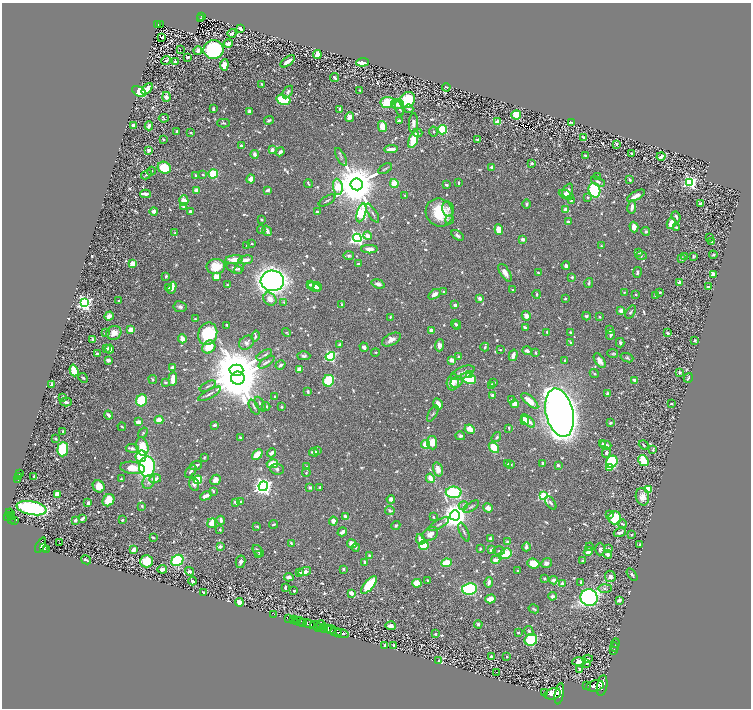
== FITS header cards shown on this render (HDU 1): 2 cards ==
NAXIS1  =                 1498
NAXIS2  =                 1412

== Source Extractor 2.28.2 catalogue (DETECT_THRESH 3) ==
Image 1498 x 1412 px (HDU 1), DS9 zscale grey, zoomed out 1/2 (1 PNG px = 2 x 2 image px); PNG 753 x 710 px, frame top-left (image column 2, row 1411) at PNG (2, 3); each listed source drawn as its Kron ellipse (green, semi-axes under 4 px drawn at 4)
Background 0.453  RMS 0.0095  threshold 0.0286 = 3 sigma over >= 5 px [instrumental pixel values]
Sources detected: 1039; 70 cannot appear on this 1/2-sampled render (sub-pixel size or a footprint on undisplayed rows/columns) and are neither listed nor drawn; of the other 969, the 500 brightest by FLUX_AUTO listed and drawn (469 fainter detections omitted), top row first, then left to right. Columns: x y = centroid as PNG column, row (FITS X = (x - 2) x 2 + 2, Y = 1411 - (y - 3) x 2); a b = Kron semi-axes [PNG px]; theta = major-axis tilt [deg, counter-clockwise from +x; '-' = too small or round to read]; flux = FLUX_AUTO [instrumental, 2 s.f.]
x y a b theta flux
202 16 4 2 - 66
200 18 2 1 - 9.6
158 24 3 3 - 78
160 24 2 1 - 13
240 28 4 2 - 13
232 33 4 3 - 6.6
161 37 3 2 - 3.5
228 44 4 3 - 8.7
180 50 2 1 - 4.5
213 50 10 9 - 210
198 51 4 3 - 12
317 54 4 3 - 29
188 57 4 2 - 3.7
166 60 5 3 - 2.9
175 61 3 2 - 4.2
288 61 8 2 36 17
362 62 6 3 7 56
224 65 6 4 83 24
335 78 4 2 - 5.1
261 84 2 2 - 2.4
446 87 4 3 - 2.6
147 89 7 3 48 22
360 90 2 2 - 2.6
139 91 8 4 -31 110
288 92 7 4 57 5.1
166 97 5 3 - 12
284 100 7 5 -16 130
407 100 8 7 - 94
387 102 7 5 7 59
397 104 6 5 - 11
399 108 7 3 -74 4.1
213 109 4 2 - 3.6
340 109 3 2 - 5.1
409 109 4 3 - 3.6
249 111 4 3 - 6
516 115 5 4 - 80
350 117 5 4 - 12
164 118 5 3 - 2.1
269 120 5 3 - 4.7
399 121 4 3 - 3
498 122 4 3 - 23
572 122 4 2 - 4.1
223 123 6 2 -1 2.4
413 123 10 4 87 9.4
134 125 4 3 - 9.3
149 126 4 3 - 7.6
382 126 5 4 - 18
443 130 4 4 - 91
177 131 2 2 - 2.8
433 132 5 3 - 2.3
191 133 3 2 - 2.1
418 133 4 2 - 3.2
583 138 4 2 - 4.6
163 139 2 2 - 2.9
413 139 9 4 70 63
478 139 3 2 - 3.5
616 144 2 2 - 6.3
241 146 3 2 - 5.6
391 149 7 3 4 13
149 150 3 3 - 4.2
272 150 3 3 - 9.9
280 152 4 3 - 8.1
632 153 3 3 - 2.4
254 154 4 3 - 7.5
586 156 3 2 - 3.5
661 156 4 3 - 7.7
341 157 10 3 -62 3.5
532 163 2 2 - 4
492 167 2 2 - 12
164 168 7 5 -28 65
385 169 7 2 32 2.4
151 171 4 3 - 2.8
213 174 5 4 - 55
146 175 6 3 30 4
196 175 4 3 - 3.2
203 175 3 3 - 2.5
598 177 3 3 - 3.8
251 179 4 3 - 21
630 180 3 3 - 5.2
598 182 7 4 -27 5.1
690 182 4 4 - 360
459 183 3 2 - 2.6
308 184 5 2 - 3.5
356 184 6 6 - 9800
394 184 4 3 - 30
446 185 3 2 - 5.7
338 187 8 5 -82 100
196 190 3 3 - 12
268 190 4 2 - 7.2
568 190 7 5 65 9.1
594 190 7 5 -72 200
146 194 5 2 - 7.6
405 195 2 2 - 2.2
566 195 8 4 -23 11
636 196 10 4 28 14
587 197 3 3 - 3.4
327 200 9 3 30 3.1
571 200 4 2 - 2.3
184 201 5 4 - 26
700 203 3 2 - 4.5
527 204 5 3 - 3.6
184 207 4 3 - 5.5
632 207 6 3 81 11
448 209 8 5 -77 6.4
566 209 3 3 - 15
154 211 4 3 - 12
190 211 3 2 - 5.2
317 212 2 2 - 4.9
361 213 9 4 73 310
372 213 11 3 -59 3.7
439 213 14 13 - 74
676 217 5 3 - 4.4
262 220 3 2 - 3.1
449 220 5 4 - 2.6
568 222 3 3 - 4
671 223 6 4 64 18
634 227 5 3 - 20
676 227 3 3 - 3.5
499 229 5 4 - 24
261 230 4 3 - 2.2
267 231 5 3 - 9.7
646 231 4 4 - 3.5
175 233 3 3 - 2.2
457 235 7 3 -33 5.4
367 236 4 3 - 15
357 238 4 4 - 520
709 238 2 2 - 2.3
523 239 3 2 - 11
711 241 2 2 - 2.3
252 244 3 2 - 2.3
247 245 4 3 - 2.3
601 246 3 3 - 2.2
369 249 8 4 2 12
639 252 4 3 - 4.1
713 255 4 3 - 2.4
349 256 5 4 - 3.4
641 256 6 3 -2 2.8
694 256 4 3 - 2.3
685 257 3 3 - 5.1
682 258 3 3 - 5.9
234 259 9 4 7 23
246 260 7 4 10 13
133 263 4 4 - 17
358 264 3 3 - 3.5
566 265 4 3 - 5.5
216 266 9 7 4 41
239 268 6 4 60 5.7
234 269 8 3 -23 5.4
637 272 5 3 - 5.5
505 273 10 4 -58 13
538 273 2 2 - 2.9
713 275 4 3 - 21
166 276 3 2 - 3.1
216 276 3 3 - 31
572 277 3 3 - 4.3
272 281 11 10 - 1800
680 282 4 3 - 8
589 283 5 3 - 3.1
310 284 4 2 - 2.4
378 284 7 4 -18 8.7
227 285 3 3 - 2.2
168 287 3 2 - 3.6
314 287 7 4 -25 11
317 287 5 3 - 4.4
708 287 3 2 - 6.1
172 288 6 4 64 19
512 290 2 2 - 3
444 292 3 3 - 2.6
624 292 4 3 - 2.4
660 292 4 3 - 3.5
434 294 7 4 33 11
537 294 4 2 - 2.6
636 294 2 2 - 2.4
656 296 4 3 - 8.3
480 298 3 3 - 10
565 298 2 2 - 2.4
270 299 7 6 - 14
119 300 2 2 - 2.2
284 302 4 3 - 2.5
84 303 4 4 - 540
342 304 3 2 - 3.2
455 305 3 3 - 7.3
180 307 6 5 - 5.7
621 311 3 2 - 19
631 312 7 3 56 3.3
109 316 5 4 - 9.5
526 316 5 4 - 13
586 316 4 3 - 3.4
390 317 3 2 - 2.1
599 317 4 2 - 2.8
195 319 3 2 - 2.3
455 324 4 3 - 2.7
227 325 3 2 - 3.9
457 325 4 4 - 2.7
525 327 4 2 - 3.9
131 329 4 3 - 19
610 330 3 2 - 5.6
431 331 3 3 - 9.7
286 332 5 3 - 2.4
547 332 3 3 - 2.6
570 332 2 2 - 3
105 333 3 2 - 4.6
114 333 8 6 25 19
667 333 3 2 - 5.9
208 334 11 9 69 130
611 335 5 3 - 5.3
255 336 5 3 - 2.2
93 339 3 2 - 4.4
182 339 4 3 - 16
391 340 10 5 29 12
695 341 3 2 - 2.8
571 342 3 3 - 3.6
246 343 8 6 40 8.3
620 343 5 3 - 4.8
339 345 4 3 - 3.5
439 345 6 4 88 7.7
209 347 7 6 - 38
364 347 5 4 - 6.5
485 347 4 3 - 2.5
106 348 3 3 - 6.5
110 349 4 3 - 17
500 350 3 2 - 2.2
527 351 5 3 - 8
375 352 4 3 - 2.1
535 353 3 3 - 3.5
98 354 3 3 - 9.8
613 354 5 4 - 2.8
264 355 9 3 29 3.6
513 355 6 3 74 13
304 356 6 4 -1 4.1
330 356 5 4 - 200
459 357 2 2 - 3.9
627 358 6 4 -19 3.4
108 360 3 2 - 7.4
452 360 3 3 - 21
565 360 2 2 - 2.4
600 361 8 4 -57 13
266 362 9 3 35 4.1
280 365 5 3 - 5
172 367 3 3 - 4
299 369 4 3 - 22
74 370 6 4 -72 34
236 370 7 5 1 9300
680 372 3 2 - 2.9
463 373 13 6 23 14
594 374 5 3 - 3
470 375 3 3 - 21
83 378 5 3 - 2.8
238 378 7 6 - 11000
469 378 8 5 -20 87
688 378 5 2 - 3.6
153 379 4 3 - 2.2
173 379 7 3 85 23
635 380 4 2 - 8.6
328 381 6 5 - 84
453 382 8 6 77 18
457 382 7 5 41 7.4
165 383 3 3 - 3.5
494 383 3 2 - 4.3
52 384 3 3 - 4.6
208 386 9 3 28 3.1
491 386 3 2 - 9.1
308 392 3 2 - 6.7
209 394 12 3 29 4.8
608 394 3 3 - 12
492 395 3 3 - 8.4
62 397 3 2 - 2.6
275 397 3 3 - 2.8
142 400 6 5 - 120
512 400 3 3 - 2.4
530 401 10 4 -42 27
66 402 6 4 0 6
671 403 2 2 - 7.6
260 404 8 3 -57 5.7
438 404 6 4 -61 20
515 404 4 3 - 22
266 406 4 4 - 3.1
254 407 8 3 -63 4
281 407 2 2 - 5
560 413 24 13 -76 2400
433 414 9 3 60 3.6
109 415 4 2 - 8.9
159 420 4 3 - 22
525 420 4 3 - 16
528 421 9 3 -41 24
138 422 4 3 - 18
610 423 3 2 - 4.8
214 425 4 2 - 3.8
122 427 4 2 - 2.7
509 428 4 2 - 2.1
470 429 5 3 - 26
63 432 3 2 - 7.6
143 433 6 3 54 2.6
460 436 5 4 - 3.4
240 437 2 2 - 2.5
496 437 5 3 - 4
56 439 4 3 - 2.4
432 443 7 5 -84 29
425 444 4 3 - 51
603 444 3 2 - 2.5
606 445 6 3 -16 13
644 445 5 2 - 2.4
142 447 9 6 -75 41
132 448 6 4 -8 5.4
494 448 6 4 -48 58
63 449 7 5 86 110
653 449 3 2 - 2.6
317 451 3 2 - 6.5
314 452 5 3 - 9.2
271 453 5 3 - 12
606 453 5 4 - 6.8
257 454 6 4 40 29
141 456 6 5 - 92
204 457 3 2 - 2.6
643 460 6 4 -58 50
612 462 6 5 - 230
542 463 3 2 - 3.5
272 464 5 4 - 42
508 464 4 3 - 4
196 465 6 3 20 5.9
511 465 4 3 - 2.9
558 465 2 2 - 13
307 466 3 3 - 2.3
147 467 10 8 83 270
132 468 12 6 -8 41
609 468 4 3 - 29
277 469 7 5 -3 4.7
438 469 7 4 -74 17
191 471 7 4 50 5.5
306 473 4 4 - 2.1
19 474 2 1 - 19
19 476 2 1 - 20
34 476 4 3 - 2.4
430 478 5 3 - 22
121 479 3 3 - 2.2
155 479 6 4 14 13
18 480 2 1 - 81
198 480 4 4 - 96
215 480 6 4 42 11
149 482 7 6 - 7.6
194 484 7 4 -70 7.9
99 486 6 5 - 29
263 486 5 4 - 940
320 487 2 2 - 2.8
310 488 4 3 - 4.4
648 490 4 4 - 53
213 491 3 3 - 2.5
454 492 8 5 0 230
57 495 4 3 - 35
206 496 6 3 28 11
544 496 4 3 - 180
642 497 8 6 -78 15
391 499 4 4 - 7.6
109 500 6 5 - 28
235 502 3 2 - 8.8
240 502 3 2 - 3.7
88 503 3 2 - 7.9
551 503 8 3 -53 4.8
142 506 3 3 - 3.3
463 506 4 4 - 3.4
471 507 9 3 33 3.5
31 508 15 7 -11 350
488 508 5 4 - 11
390 510 5 3 - 5.6
10 514 5 3 - 190
609 514 3 3 - 3.8
10 515 4 1 - 110
455 515 5 5 - 2600
345 516 4 3 - 7.9
8 517 3 3 - 190
12 517 2 1 - 27
433 517 2 2 - 2.6
615 518 6 6 - 100
12 519 2 2 - 52
82 519 4 2 - 9
15 520 4 2 - 73
75 520 3 2 - 6.3
122 520 4 3 - 3.1
221 520 4 3 - 6.4
333 521 4 4 - 12
212 523 5 4 - 30
273 524 4 3 - 3
439 524 11 3 31 3.8
622 524 4 2 - 3
396 525 4 3 - 2.7
257 527 3 2 - 2.2
220 530 3 2 - 2.6
342 532 5 2 - 9.4
464 532 10 2 -65 3.1
620 532 6 3 18 6.3
430 534 8 6 30 15
631 535 3 3 - 2.8
153 538 2 2 - 2.6
420 539 5 3 - 16
490 539 3 2 - 4.5
507 542 4 3 - 6.1
60 543 2 1 - 10
291 543 4 2 - 2.2
352 544 5 4 - 19
639 544 3 2 - 2.4
41 545 8 4 64 480
424 545 5 4 - 74
220 546 3 3 - 6.2
356 547 4 3 - 3.3
526 547 4 3 - 7.8
590 547 4 3 - 2.9
44 548 4 1 - 96
47 549 4 2 - 120
480 549 3 2 - 2.3
600 549 6 5 - 5.5
609 549 3 3 - 2.5
134 550 4 3 - 18
492 550 3 3 - 10
258 551 7 3 -51 7.2
499 551 6 3 0 4.3
588 552 4 3 - 18
506 554 6 5 - 48
607 554 4 3 - 7.5
259 555 4 3 - 2.3
369 556 3 2 - 3.5
86 560 5 2 - 3.4
177 560 6 5 - 140
496 560 5 3 - 14
146 561 6 6 - 70
583 561 3 2 - 2.7
240 562 6 5 - 7
365 562 3 2 - 9.2
446 563 5 4 - 48
546 563 6 4 38 7.8
533 564 6 5 - 40
162 569 5 3 - 9.3
344 569 2 2 - 3.6
518 570 2 2 - 2.3
190 571 5 4 - 5.4
305 571 6 3 15 12
299 572 4 3 - 2.7
632 575 7 3 -56 2.7
610 576 5 5 - 8.4
289 577 5 3 - 10
544 578 2 2 - 2.5
427 580 3 2 - 3.2
553 580 4 3 - 7.3
193 581 4 3 - 9
489 582 5 3 - 8.5
581 582 3 2 - 3.6
417 583 5 4 - 27
562 583 2 2 - 17
369 585 11 4 51 84
285 588 4 2 - 4.5
605 588 7 3 2 3.7
469 589 7 6 - 270
294 591 2 2 - 4.6
204 592 4 3 - 4.3
351 593 4 3 - 11
552 596 4 3 - 5.6
589 598 8 8 - 640
490 599 5 3 - 16
619 600 4 2 - 6.7
239 602 4 3 - 23
534 609 5 3 - 2.9
274 614 2 1 - 12
289 618 2 1 - 46
293 619 3 2 - 150
297 621 2 1 - 150
300 621 5 2 - 260
303 622 3 2 - 180
309 624 6 3 -25 790
478 624 4 3 - 3.4
316 625 5 3 - 440
321 625 5 2 - 100
391 626 5 3 - 7
319 627 2 1 - 100
324 628 4 2 - 280
328 628 4 2 - 180
331 629 5 2 - 170
529 631 5 4 - 4.8
336 632 6 2 -15 460
342 633 7 3 -18 570
518 633 2 2 - 3.5
435 634 2 2 - 3.3
531 640 6 5 - 120
616 643 4 1 - 26
385 645 3 2 - 3.9
393 645 3 2 - 2.8
615 647 5 1 - 90
613 651 3 1 - 38
507 656 2 2 - 3.1
491 657 3 3 - 7.8
587 659 5 3 - 3.7
439 661 3 2 - 2.1
579 662 7 3 4 17
587 663 3 2 - 3.1
579 670 3 2 - 2.6
497 672 2 1 - 2.6
587 685 2 1 - 54
602 685 10 5 80 2300
595 686 9 5 12 2200
544 693 2 2 - 51
553 694 8 5 13 3700
559 694 11 4 80 1900
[469 fainter detections neither listed nor drawn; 70 sub-pixel or undisplayed-footprint detections neither listed nor drawn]